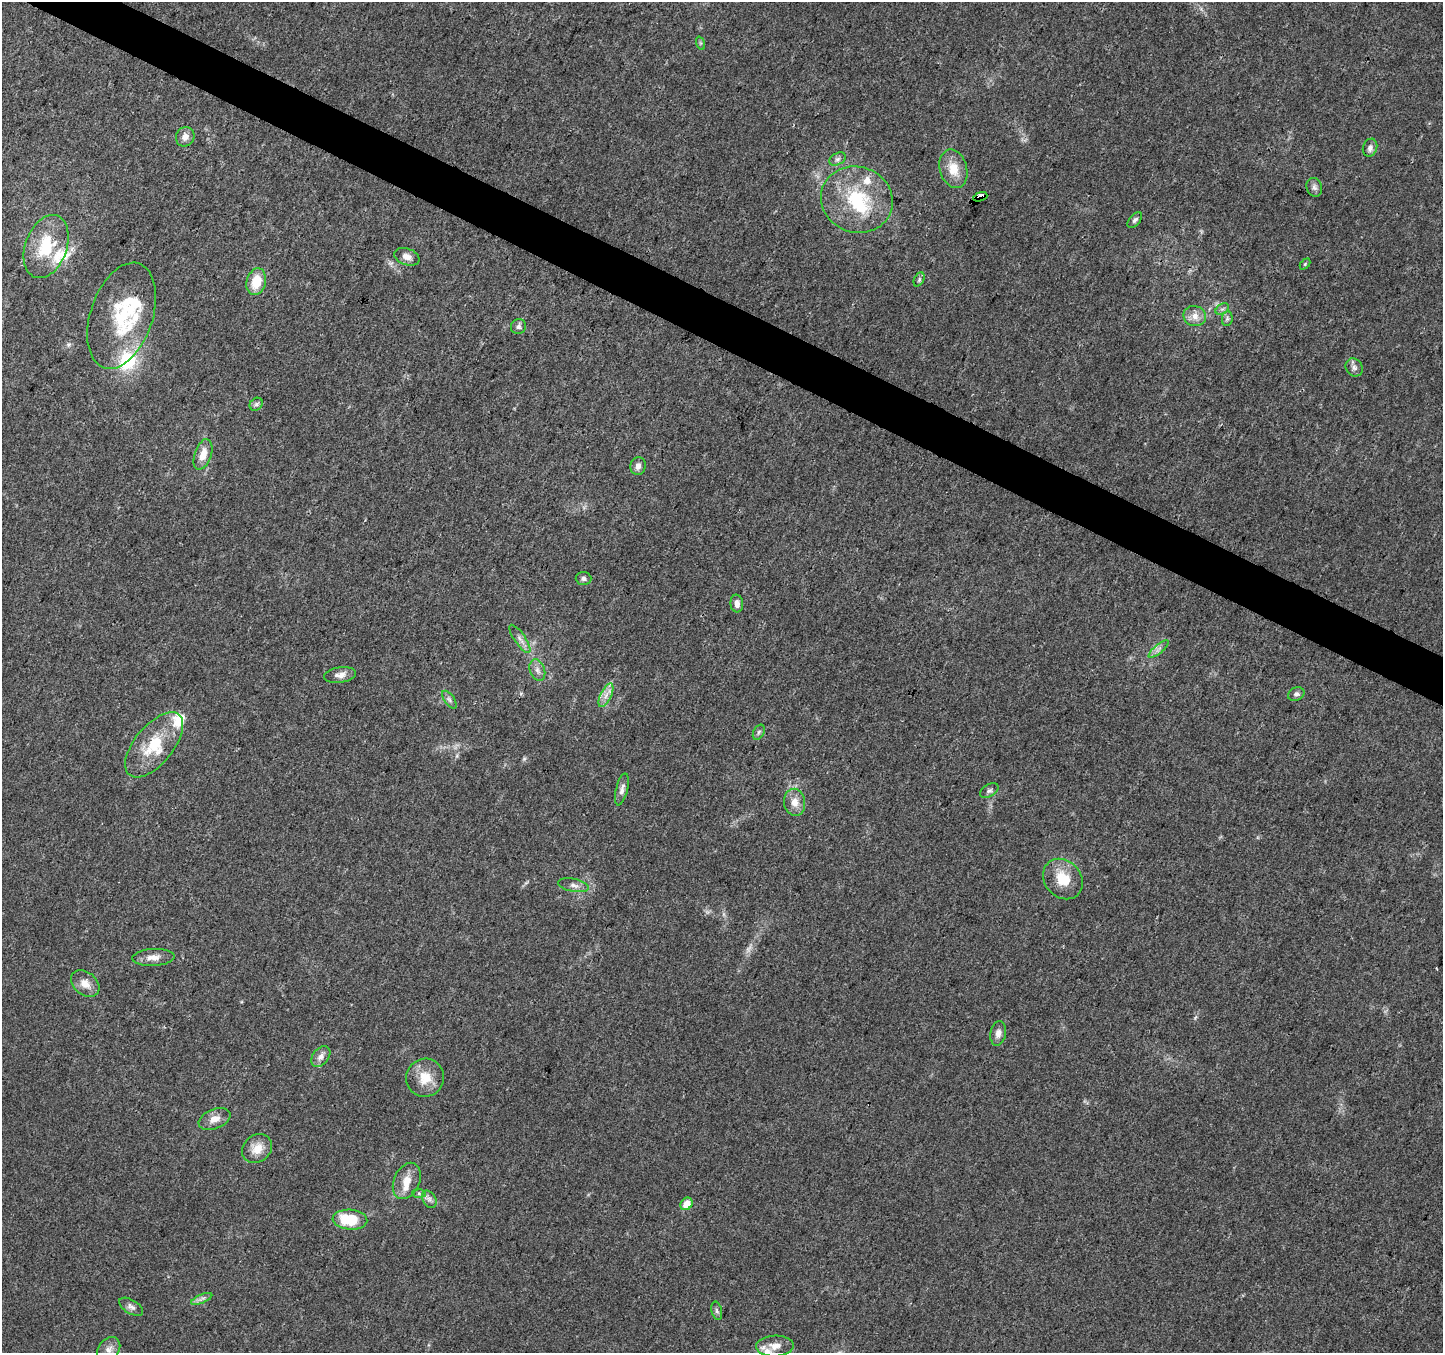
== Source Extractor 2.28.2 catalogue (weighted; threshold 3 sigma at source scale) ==
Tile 11 of 4 x 4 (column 3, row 3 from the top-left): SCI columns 2883-4323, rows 1549-2899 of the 5770 x 5865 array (HDU 1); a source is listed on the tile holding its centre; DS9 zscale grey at full resolution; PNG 1445 x 1355 px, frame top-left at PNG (2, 2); each listed source drawn as its Kron ellipse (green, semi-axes under 4 px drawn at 4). Shown black and unused: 3% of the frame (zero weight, under 3 of 4 exposures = <1% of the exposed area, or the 3 px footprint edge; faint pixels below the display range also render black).
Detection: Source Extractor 2.28.2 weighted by HDU 2 'WHT'; one run over the whole footprint, this tile lists its part. Background 0.0205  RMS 0.0032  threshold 0.0145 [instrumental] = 3 sigma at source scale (4.5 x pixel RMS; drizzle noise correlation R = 1.50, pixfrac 1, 0.0396/0.0396 arcsec/px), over >= 5 px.
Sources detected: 70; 1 too faint to see at this stretch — neither listed nor drawn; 13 inside a brighter listed object's ellipse — not listed separately; the other 56 listed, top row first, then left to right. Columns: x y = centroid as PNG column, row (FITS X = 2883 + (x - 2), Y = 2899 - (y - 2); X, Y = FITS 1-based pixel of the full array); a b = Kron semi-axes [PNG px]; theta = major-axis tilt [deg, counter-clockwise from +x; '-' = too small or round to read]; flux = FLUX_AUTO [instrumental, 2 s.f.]
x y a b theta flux
700 43 7 4 -72 0.5
185 137 10 9 - 2.1
1370 148 9 7 69 1.4
837 159 9 6 27 1.1
953 169 20 13 -74 6.2
1314 187 9 8 - 1.2
980 197 7 4 20 92
857 200 36 33 -21 24
1135 220 9 5 48 0.84
46 246 33 21 70 16
407 257 13 8 -20 2.1
1305 264 6 4 46 0.38
919 279 7 5 65 0.57
256 282 14 9 75 7.1
1222 309 7 4 32 0.82
122 316 55 31 71 22
1195 316 11 10 - 2.8
1227 319 7 5 80 0.74
518 326 8 7 - 1
1354 367 9 8 - 1.3
256 404 7 6 - 0.84
203 454 16 8 71 4.2
638 466 9 7 78 1.5
583 579 8 6 -3 0.95
737 603 9 6 -83 1.8
520 639 16 5 -55 1.8
1159 649 12 3 41 1
537 670 11 7 -71 1.6
340 675 16 7 8 2.2
1296 694 8 6 22 1
606 695 13 5 64 2
449 700 10 5 -55 0.95
759 732 8 5 61 0.65
154 745 39 19 50 14
622 789 16 6 76 1.6
989 791 10 6 30 0.98
795 802 13 10 -81 3.5
1063 879 22 18 -48 8.5
574 885 15 6 -11 1.7
153 957 21 8 3 3
85 983 16 11 -39 3.4
998 1033 12 8 81 2.1
321 1056 12 8 53 1.8
425 1078 19 19 - 6.7
214 1119 16 10 22 3
257 1149 16 13 40 4.5
407 1181 19 12 65 4.6
419 1194 7 4 -2 0.63
429 1199 9 6 -59 1.3
687 1204 7 5 52 4.3
350 1220 17 10 -4 13
202 1299 11 4 23 1.1
131 1307 13 7 -31 1.4
717 1311 9 5 -76 0.81
775 1346 19 10 2 3.9
109 1349 13 10 53 2.2
Overlapping masked pixels (flux is a lower limit): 1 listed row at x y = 980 197